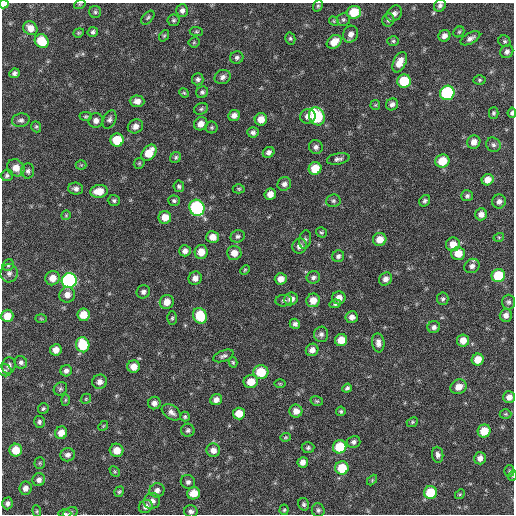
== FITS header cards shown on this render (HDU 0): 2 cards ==
NAXIS1  =                  512 / Axis length
NAXIS2  =                  512 / Axis length

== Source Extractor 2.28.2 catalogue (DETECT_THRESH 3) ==
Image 512 x 512 px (HDU 0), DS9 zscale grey, 1 PNG px = 1 image px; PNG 516 x 516 px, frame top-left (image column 1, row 512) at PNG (2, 3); each listed source drawn as its Kron ellipse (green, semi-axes under 4 px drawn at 4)
Background 59.4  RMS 8.3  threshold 24.9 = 3 sigma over >= 5 px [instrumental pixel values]
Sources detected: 209; all 209 listed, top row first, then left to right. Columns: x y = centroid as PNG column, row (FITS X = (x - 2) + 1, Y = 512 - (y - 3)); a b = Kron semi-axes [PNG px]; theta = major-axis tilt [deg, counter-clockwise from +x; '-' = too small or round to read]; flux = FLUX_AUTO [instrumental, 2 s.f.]
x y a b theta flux
4 4 5 4 - 9100
80 4 6 3 17 580
440 5 6 5 - 1600
318 6 6 4 68 830
182 10 6 6 - 2000
95 12 6 6 - 1100
354 12 7 6 - 15000
394 14 9 7 47 2300
148 18 8 5 45 1000
174 20 6 6 - 1100
343 20 6 6 - 1300
388 20 6 6 - 1300
334 21 5 4 - 680
30 28 7 6 - 5500
196 31 7 4 -5 800
93 32 5 5 - 1400
459 32 6 5 - 850
79 33 5 4 - 730
351 34 8 7 - 3100
164 36 6 4 53 730
444 36 6 5 - 2500
290 38 6 5 - 980
470 38 11 5 29 2400
42 41 7 6 - 14000
393 41 6 5 - 870
504 41 6 5 - 990
194 42 5 5 - 650
334 42 8 6 38 7000
507 52 7 6 - 1800
237 58 6 6 - 1500
400 62 11 6 65 5900
14 73 5 4 - 1500
223 77 8 7 - 2400
198 79 6 5 - 1400
480 80 6 5 - 850
404 81 7 6 - 21000
202 92 6 5 - 1300
184 93 5 4 - 670
447 93 7 7 - 61000
137 101 7 6 - 3200
392 104 6 5 - 2000
375 105 5 5 - 670
201 109 7 5 20 1200
494 113 5 4 - 970
512 113 5 4 - 1400
234 115 6 5 - 3000
86 116 6 4 1 830
308 116 8 7 - 3500
317 116 9 7 -63 38000
109 119 9 6 65 1700
261 119 6 6 - 6200
21 120 9 6 9 1800
96 120 7 7 - 2700
201 124 7 6 - 4000
135 126 8 7 - 3100
36 127 6 4 -70 850
212 127 6 6 - 930
253 132 6 5 - 1700
117 140 6 6 - 16000
474 142 7 6 - 3600
493 145 7 7 - 1500
316 147 7 6 - 1900
269 152 6 5 - 2000
149 153 9 6 52 10000
176 157 6 5 - 980
338 159 11 5 10 1900
442 161 7 6 - 11000
139 163 6 5 - 790
81 165 5 5 - 760
16 168 9 8 - 6100
315 168 6 6 - 11000
28 171 7 6 - 1500
7 175 6 6 - 1300
488 180 6 5 - 4300
284 184 7 6 - 2300
179 186 6 5 - 1100
76 189 7 6 - 2000
239 189 6 4 0 770
99 191 9 6 7 8200
270 194 6 5 - 4000
467 196 6 5 - 1400
114 200 6 5 - 1100
174 201 6 5 - 1200
333 201 7 6 - 1400
425 201 6 5 - 1200
499 201 7 6 - 2200
197 208 8 7 - 79000
481 214 6 6 - 3000
66 215 5 5 - 720
165 217 6 6 - 6400
321 232 5 5 - 860
238 236 7 6 - 1500
212 237 6 6 - 5100
499 237 5 3 - 550
380 239 7 6 - 6200
305 240 9 6 80 1400
453 244 7 7 - 5200
300 246 7 7 - 3200
185 251 6 5 - 2300
201 252 7 6 - 7200
234 253 7 7 - 5000
458 253 7 6 - 8000
338 256 6 5 - 1500
8 265 6 5 - 970
472 266 8 7 - 2400
245 270 5 4 - 700
9 273 9 8 - 2400
498 276 7 6 - 21000
313 277 7 6 - 1700
53 278 7 7 - 5500
195 278 7 6 - 3300
281 279 6 5 - 4400
386 279 7 6 - 2900
69 281 7 7 - 130000
143 292 7 6 - 1700
67 295 8 7 - 3800
339 298 7 6 - 4000
291 299 7 6 - 3300
443 299 6 5 - 1200
313 300 7 6 - 6300
284 301 8 6 5 1400
167 302 7 6 - 5600
508 302 7 6 - 1500
335 304 6 4 8 1000
83 315 6 6 - 8800
506 315 6 6 - 2600
7 316 6 6 - 7400
200 316 8 6 -65 18000
352 317 6 6 - 2900
172 318 7 5 88 1000
41 319 6 4 -2 580
295 324 5 5 - 1800
434 327 6 6 - 2000
321 334 7 7 - 1900
341 340 6 6 - 8200
463 340 6 6 - 5300
378 343 9 6 -83 2900
83 345 7 6 - 19000
56 350 6 5 - 4500
312 350 6 6 - 3100
223 356 11 5 20 1700
478 360 6 6 - 7200
21 362 6 6 - 1800
233 362 5 4 - 820
9 365 8 7 - 2200
134 367 6 6 - 5200
5 370 7 6 - 1200
66 371 6 5 - 2000
261 372 7 7 - 17000
100 382 7 7 - 3000
251 382 7 6 - 8200
280 384 6 3 0 600
458 387 8 7 - 4900
347 388 5 4 - 1200
60 389 7 6 - 1200
509 397 6 6 - 3600
86 399 5 4 - 710
65 400 6 4 88 760
216 400 6 5 - 3200
317 401 6 4 -15 830
154 403 6 6 - 2400
43 409 5 5 - 970
296 411 6 6 - 3800
341 411 5 4 - 900
171 412 10 7 -34 2700
239 413 6 6 - 8400
505 414 6 5 - 760
185 417 5 4 - 950
39 422 6 5 - 1400
412 422 6 4 24 770
103 426 5 4 - 600
188 430 6 6 - 1500
484 431 6 6 - 11000
61 433 6 6 - 5200
285 437 5 4 - 680
353 442 7 6 - 1700
340 447 7 6 - 18000
308 448 6 5 - 1100
16 450 6 6 - 11000
117 450 7 6 - 6100
213 450 7 6 - 3700
68 455 7 6 - 2200
438 455 8 5 -83 1800
480 458 6 6 - 2700
303 462 5 5 - 3300
40 463 5 5 - 810
342 468 6 6 - 15000
115 471 6 3 -45 640
509 471 5 5 - 790
512 476 5 3 - 490
39 480 6 6 - 2300
372 480 6 4 47 640
188 482 7 7 - 1700
25 488 7 6 - 3000
157 490 7 7 - 2600
119 492 5 4 - 820
194 493 6 6 - 7000
430 493 6 6 - 15000
460 494 5 4 - 750
152 501 8 7 - 3300
7 503 6 5 - 1600
304 504 6 5 - 1200
146 506 7 6 - 2400
284 510 5 4 - 800
318 510 7 6 - 1300
37 511 6 4 -85 740
191 511 7 6 - 1600
70 513 7 5 26 1200
65 514 6 2 0 830
At the frame edge (FLAGS 8, measured only in part): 6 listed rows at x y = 4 4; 440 5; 512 113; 512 476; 70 513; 65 514